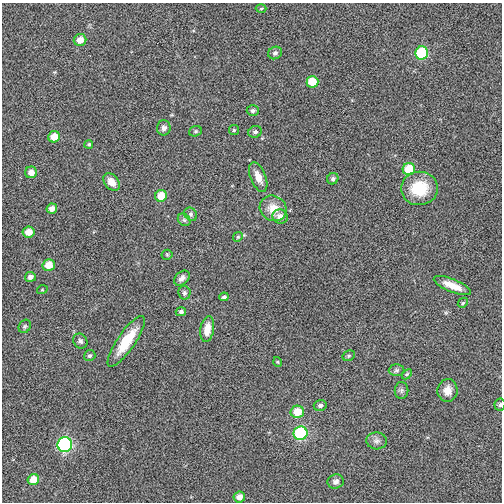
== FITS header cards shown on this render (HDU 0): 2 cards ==
NAXIS1  =                  500
NAXIS2  =                  500

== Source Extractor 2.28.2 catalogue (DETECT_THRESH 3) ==
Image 500 x 500 px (HDU 0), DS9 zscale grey, 1 PNG px = 1 image px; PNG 504 x 504 px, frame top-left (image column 1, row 500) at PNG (2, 3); each listed source drawn as its Kron ellipse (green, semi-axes under 4 px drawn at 4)
Background -8.81e-04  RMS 0.18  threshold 0.544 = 3 sigma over >= 5 px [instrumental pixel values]
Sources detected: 56; all 56 listed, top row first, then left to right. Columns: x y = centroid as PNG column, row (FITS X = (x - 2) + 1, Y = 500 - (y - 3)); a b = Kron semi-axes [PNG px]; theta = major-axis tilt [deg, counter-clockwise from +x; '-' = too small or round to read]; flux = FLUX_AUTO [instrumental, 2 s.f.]
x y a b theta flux
261 9 5 3 - 12
80 40 6 6 - 110
275 53 7 6 - 36
422 53 6 6 - 670
312 82 6 5 - 260
253 111 6 5 - 28
164 128 7 6 - 41
234 130 5 5 - 17
195 131 6 5 - 21
255 132 7 5 23 34
54 137 6 5 - 140
89 144 4 4 - 19
409 169 6 6 - 300
31 172 6 6 - 95
258 177 16 7 -67 120
333 179 6 5 - 29
111 182 10 7 -50 99
419 188 18 16 0 450
161 196 6 6 - 200
52 208 5 5 - 64
273 208 14 12 -32 160
191 214 7 6 - 30
280 216 8 7 - 82
184 220 7 5 -44 27
29 232 6 5 - 130
238 237 5 4 - 17
167 255 5 5 - 16
49 265 6 6 - 150
30 277 5 5 - 47
182 278 9 6 42 52
452 286 20 6 -22 190
42 290 5 3 - 10
184 293 7 6 - 28
224 297 5 3 - 22
463 303 5 4 - 15
181 312 5 4 - 28
25 326 7 5 58 21
207 329 13 6 80 140
80 341 8 7 - 34
126 341 30 9 56 370
90 356 6 5 - 27
349 356 6 5 - 18
278 362 5 3 - 12
397 370 8 6 1 28
407 374 6 3 45 16
401 390 8 7 - 32
447 390 11 10 - 110
320 405 6 5 - 32
500 405 6 5 - 24
297 412 6 6 - 200
300 433 7 7 - 900
377 441 10 8 -5 50
65 444 7 7 - 1500
33 480 6 5 - 160
336 482 8 7 - 47
239 497 6 5 - 97
At the frame edge (FLAGS 8, measured only in part): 1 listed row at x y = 500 405